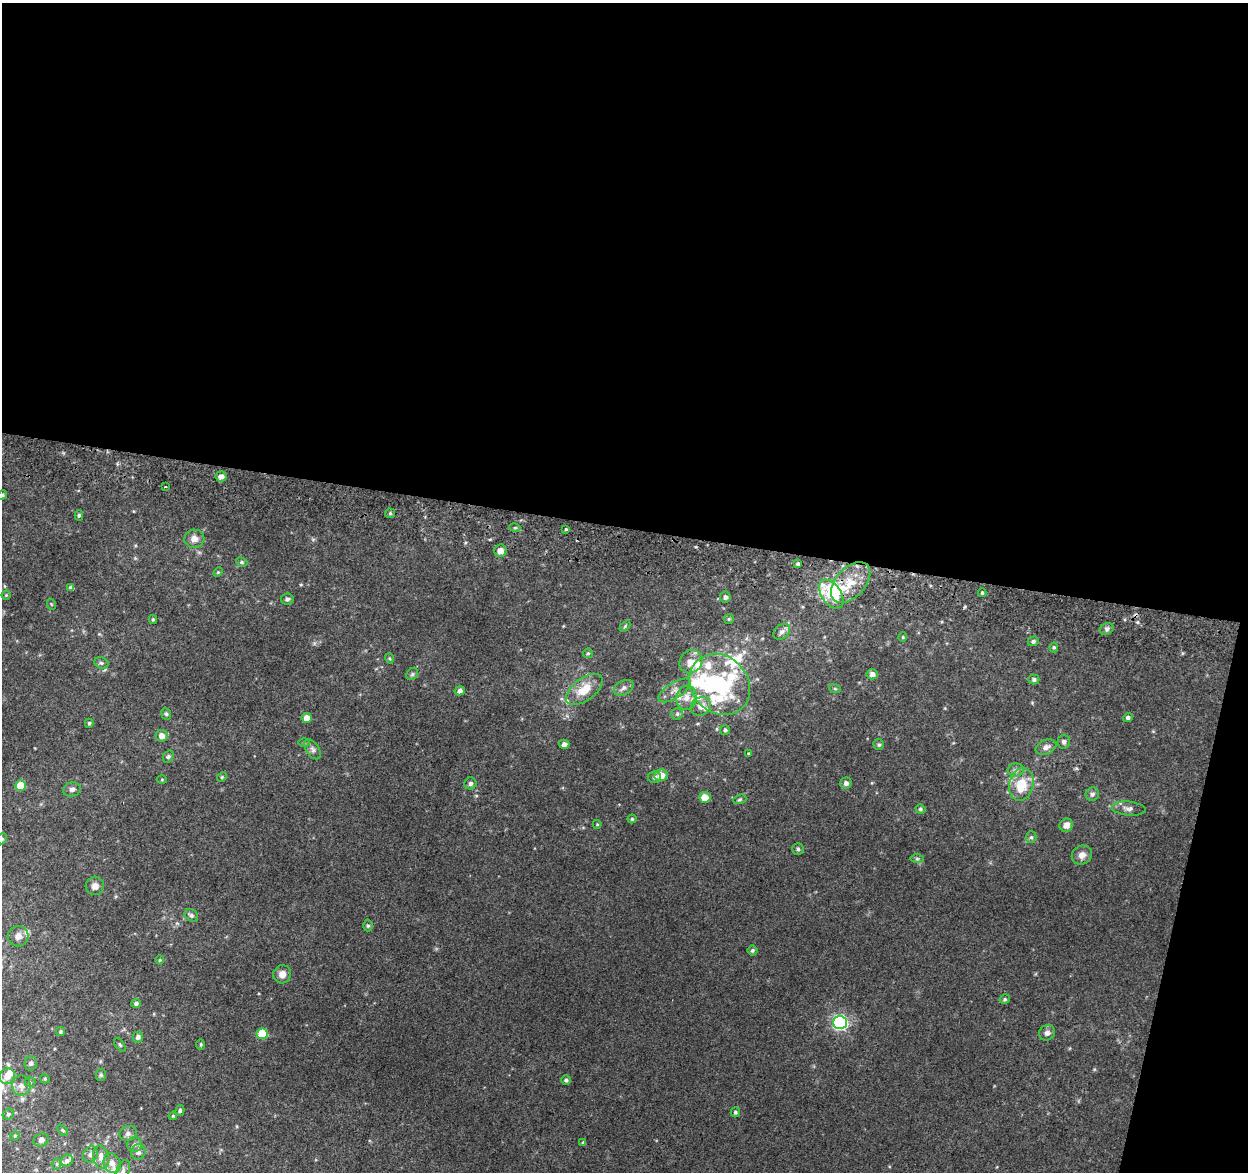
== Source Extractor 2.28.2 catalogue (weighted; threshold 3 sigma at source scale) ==
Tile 4 of 4 x 4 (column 4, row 1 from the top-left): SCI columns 3745-4990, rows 3775-4944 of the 5008 x 5270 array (HDU 1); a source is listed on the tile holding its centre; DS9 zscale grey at full resolution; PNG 1250 x 1174 px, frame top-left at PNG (2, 3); each listed source drawn as its Kron ellipse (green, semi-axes under 4 px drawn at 4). Shown black and unused: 47% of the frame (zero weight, under 2 of 3 exposures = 2% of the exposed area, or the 3 px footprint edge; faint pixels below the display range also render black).
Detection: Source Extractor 2.28.2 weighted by HDU 2 'WHT'; one run over the whole footprint, this tile lists its part. Background 0.0812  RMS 0.015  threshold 0.0656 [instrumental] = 3 sigma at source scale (4.5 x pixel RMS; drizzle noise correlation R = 1.50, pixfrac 1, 0.0396/0.0396 arcsec/px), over >= 5 px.
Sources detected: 143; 4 inside a brighter object's white glare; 1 cosmic-ray / hot-pixel residue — neither listed nor drawn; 17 inside a brighter listed object's ellipse — not listed separately; the other 121 listed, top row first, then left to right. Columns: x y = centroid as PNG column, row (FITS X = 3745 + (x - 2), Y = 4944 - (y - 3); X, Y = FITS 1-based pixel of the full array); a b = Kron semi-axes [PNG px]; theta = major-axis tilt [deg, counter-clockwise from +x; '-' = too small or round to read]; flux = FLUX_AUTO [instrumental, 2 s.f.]
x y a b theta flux
221 477 5 5 - 7.1
165 487 3 2 - 1.3
2 495 5 4 - 1.8
390 513 5 5 - 2
79 515 5 4 - 2.4
515 528 5 3 - 1.9
566 529 3 3 - 1.5
194 539 10 9 - 9.5
500 551 6 6 - 8.9
242 562 6 4 -23 2.1
798 564 4 3 - 2.9
218 572 5 4 - 1.7
851 583 24 14 47 35
71 588 4 4 - 5.1
982 593 4 3 - 2.1
831 594 16 9 -55 46
6 595 4 4 - 1.5
725 597 5 5 - 4.2
287 599 6 5 - 3.5
51 604 6 3 -71 1.3
153 619 4 4 - 1.7
729 619 5 5 - 2
625 626 6 4 47 1.7
1107 629 7 5 23 3.5
782 632 9 7 41 5.6
903 637 4 4 - 1.5
1033 641 5 5 - 3.3
1054 647 5 4 - 1.9
588 653 5 4 - 1.8
389 658 5 3 - 1.4
691 662 12 11 - 15
101 663 7 5 -21 3.1
412 674 6 5 - 2.5
872 674 6 5 - 6
1034 679 5 5 - 3.5
720 684 33 28 -46 120
624 688 10 7 29 5.7
584 689 21 11 37 31
835 689 6 4 -19 1.8
674 690 18 7 33 9.6
460 691 5 4 - 4.8
686 698 12 10 77 13
701 706 10 9 - 12
166 714 6 4 -67 2.1
677 714 6 5 - 2.6
307 718 5 5 - 12
1128 718 5 4 - 3.2
89 723 4 4 - 2.1
725 730 5 5 - 2.6
162 736 6 5 - 9.6
304 742 5 3 - 1.6
1064 742 7 6 - 4.1
564 744 5 4 - 6.1
879 745 5 5 - 2.4
1046 747 11 7 23 7.4
312 749 11 6 -58 4.9
749 754 3 3 - 2.4
168 757 6 5 - 2.5
1016 770 8 6 3 4.5
661 775 6 6 - 15
222 777 5 4 - 1.6
654 777 6 6 - 3.7
162 779 5 3 - 1.3
470 783 6 6 - 4.1
846 783 6 5 - 4.7
1021 784 16 12 76 36
20 786 5 5 - 28
72 789 9 7 12 5.1
1092 794 7 6 - 4.5
705 797 5 5 - 18
740 799 7 4 17 2.2
920 809 5 4 - 2.4
1129 809 17 7 -5 7.8
632 819 4 4 - 1.8
597 824 4 4 - 1.3
1066 825 7 6 - 10
1031 837 6 5 - 2.5
2 839 6 5 - 2.1
798 849 6 5 - 2.7
1082 855 10 9 - 9.3
917 859 7 4 -1 2.3
95 886 9 9 - 8.4
191 915 7 5 -36 3.4
368 926 6 4 89 2.3
18 936 10 10 - 10
752 950 5 5 - 2.5
160 960 4 4 - 1.4
282 974 9 8 - 9.6
1005 999 5 4 - 2.2
136 1003 5 4 - 3.7
840 1022 7 6 - 340
60 1032 4 4 - 2.2
1047 1033 8 7 - 6.7
262 1034 5 5 - 52
138 1037 5 5 - 4.2
201 1044 5 4 - 1.8
120 1045 8 4 -54 2.1
31 1063 7 6 - 3.6
101 1075 6 5 - 2.4
7 1076 8 7 - 13
45 1079 5 3 - 1.5
566 1080 5 4 - 2.9
30 1082 5 5 - 2
21 1086 10 9 - 8.3
180 1110 5 4 - 2.3
735 1112 5 4 - 2.7
8 1114 6 5 - 2.6
173 1116 4 3 - 1.4
63 1130 7 4 -46 1.9
128 1133 9 7 17 5.1
15 1136 5 4 - 1.4
41 1140 8 6 28 6.2
583 1143 4 4 - 2.5
135 1145 7 7 - 3.9
138 1152 7 7 - 5.8
90 1154 8 7 - 4.9
101 1157 12 8 -78 11
67 1161 6 5 - 4.5
112 1163 10 8 -66 9.7
57 1164 6 4 89 2.1
123 1171 11 6 68 5.2
Isophote crosses this tile's border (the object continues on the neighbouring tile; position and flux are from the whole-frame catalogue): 3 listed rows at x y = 2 495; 2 839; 123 1171